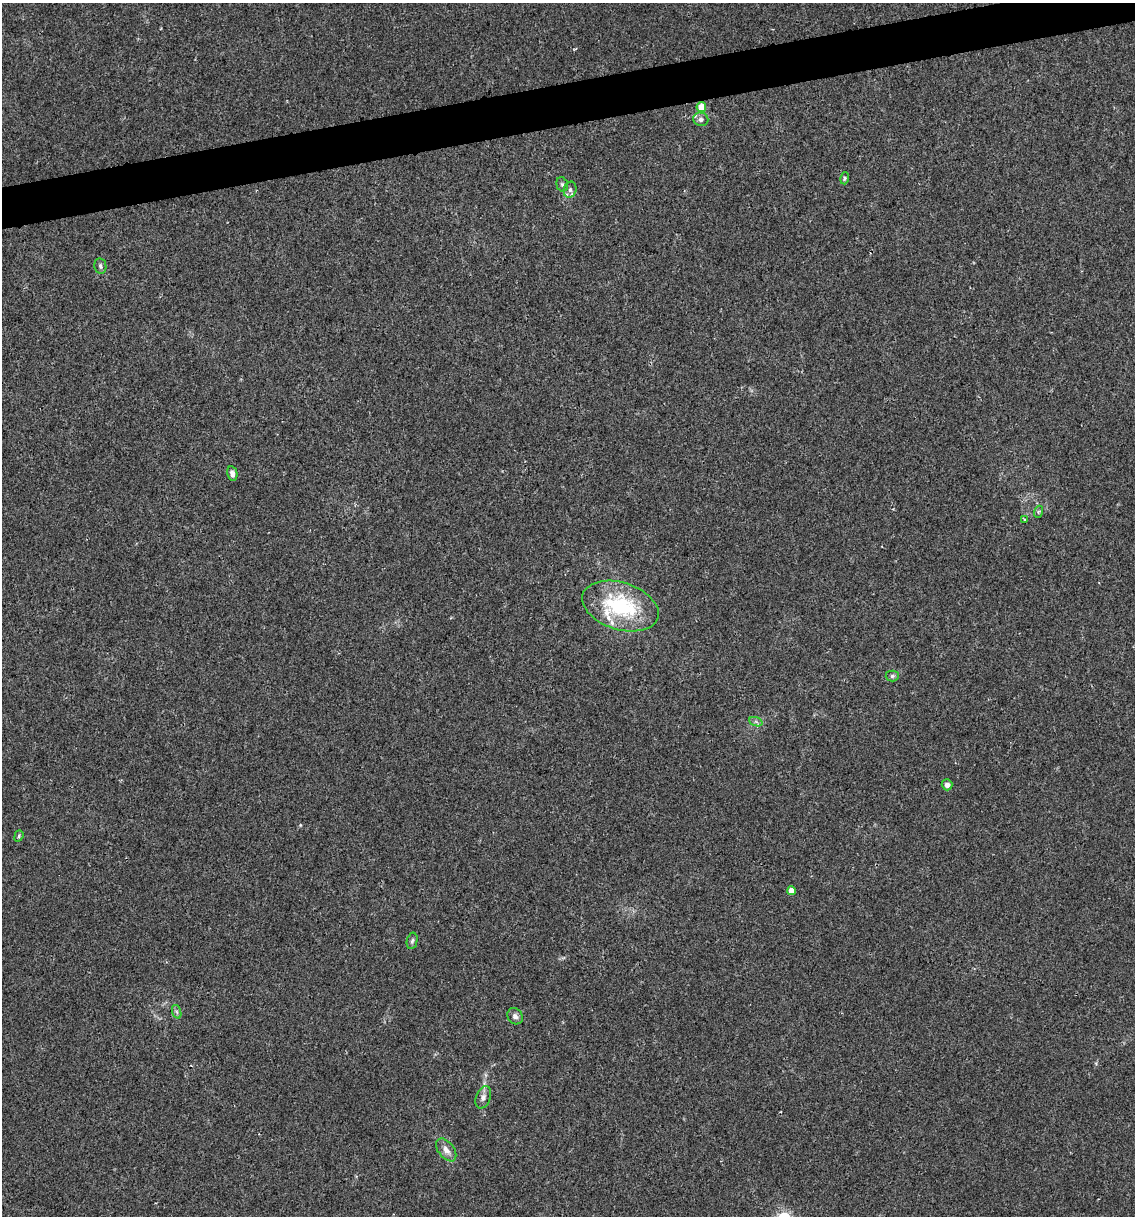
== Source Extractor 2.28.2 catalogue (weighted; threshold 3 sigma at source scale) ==
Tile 10 of 4 x 4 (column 2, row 3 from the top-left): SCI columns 1204-2336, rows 1215-2428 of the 4627 x 4856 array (HDU 1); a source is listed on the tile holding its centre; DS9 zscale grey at full resolution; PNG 1137 x 1218 px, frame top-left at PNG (2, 3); each listed source drawn as its Kron ellipse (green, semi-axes under 4 px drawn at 4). Shown black and unused: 3% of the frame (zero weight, under 2 of 3 exposures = <1% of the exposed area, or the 3 px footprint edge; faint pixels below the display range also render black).
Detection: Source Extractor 2.28.2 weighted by HDU 2 'WHT'; one run over the whole footprint, this tile lists its part. Background 0.0176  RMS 0.0045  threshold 0.0202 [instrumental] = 3 sigma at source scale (4.5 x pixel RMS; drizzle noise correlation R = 1.50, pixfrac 1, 0.0396/0.0396 arcsec/px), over >= 5 px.
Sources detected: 22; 2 inside a brighter listed object's ellipse — not listed separately; the other 20 listed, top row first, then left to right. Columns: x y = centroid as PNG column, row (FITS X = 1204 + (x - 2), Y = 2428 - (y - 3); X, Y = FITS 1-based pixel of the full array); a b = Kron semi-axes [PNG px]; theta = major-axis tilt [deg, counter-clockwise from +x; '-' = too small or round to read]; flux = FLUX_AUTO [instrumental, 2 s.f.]
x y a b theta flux
701 107 5 5 - 9.4
701 119 7 7 - 1.4
845 178 6 4 74 0.65
562 184 7 5 -73 0.99
570 190 8 6 75 1.5
100 266 8 6 -80 1.1
232 474 7 5 -78 2.1
1038 512 6 4 71 0.63
1024 519 3 3 - 0.53
620 606 39 23 -18 39
892 676 6 5 - 0.83
756 722 7 4 -19 0.96
947 785 5 5 - 2
19 836 6 4 70 0.62
791 891 4 4 - 3.9
412 941 8 5 78 1
177 1012 7 4 -71 0.93
515 1016 8 7 - 1.7
483 1097 11 7 70 2
446 1150 13 7 -52 3